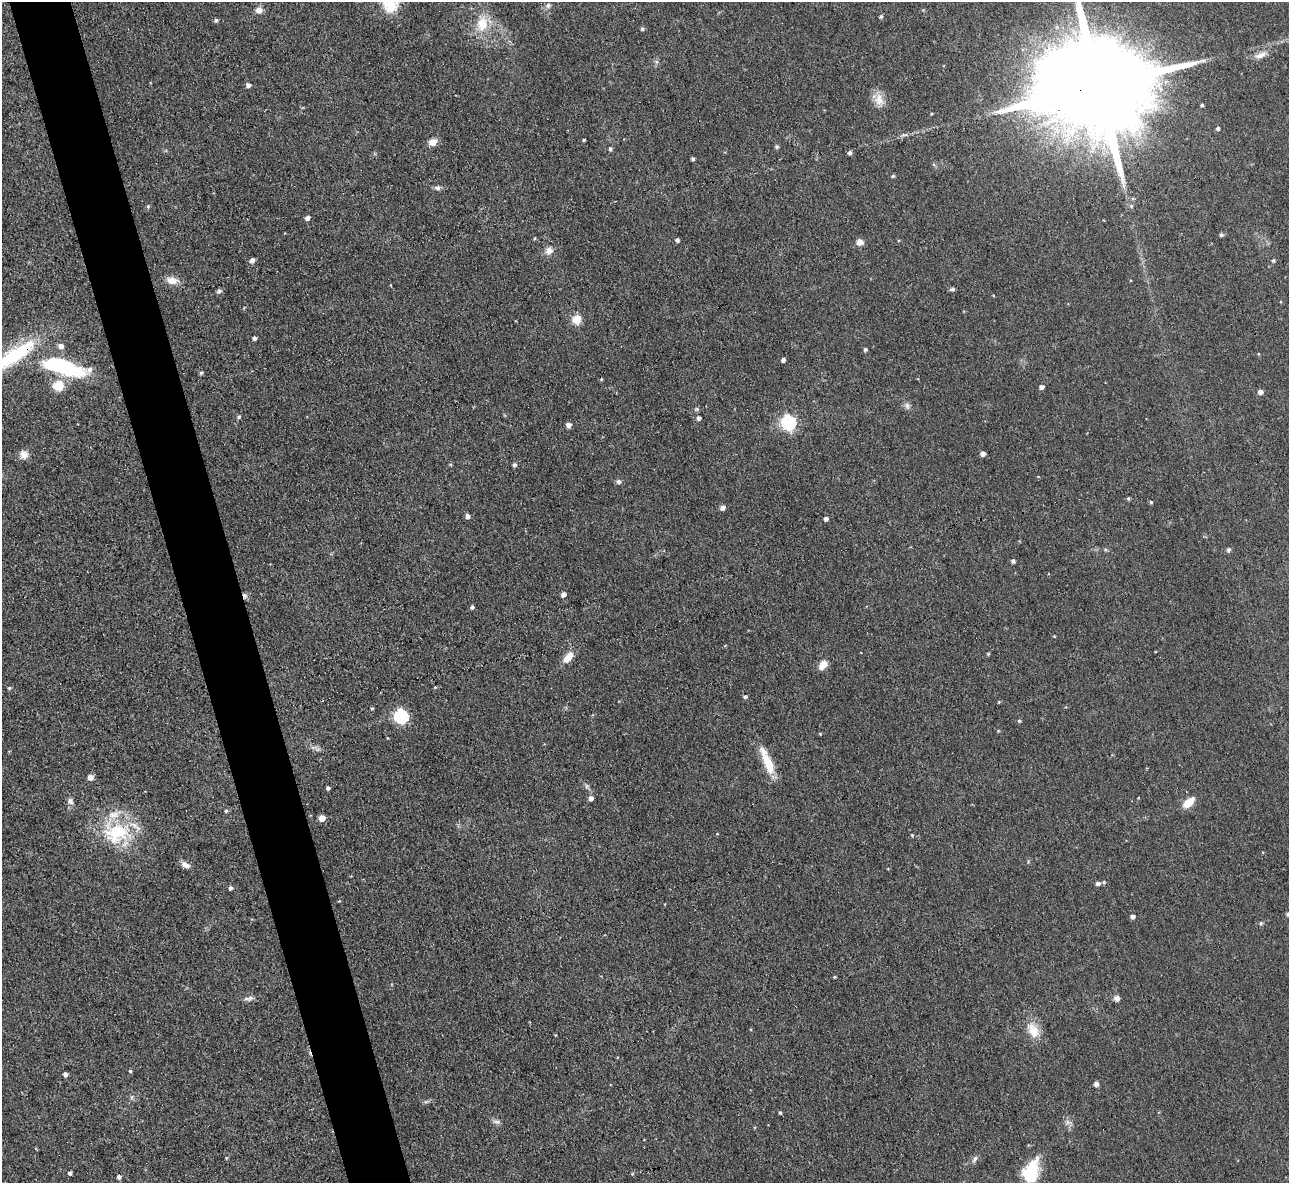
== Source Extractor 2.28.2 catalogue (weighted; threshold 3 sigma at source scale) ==
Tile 11 of 4 x 4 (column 3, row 3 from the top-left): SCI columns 2573-3859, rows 1323-2503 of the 5145 x 5129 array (HDU 1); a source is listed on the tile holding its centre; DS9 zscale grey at full resolution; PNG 1291 x 1185 px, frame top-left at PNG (2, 2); no overlay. Shown black and unused: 5% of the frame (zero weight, under 3 of 4 exposures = <1% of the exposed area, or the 3 px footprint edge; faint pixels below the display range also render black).
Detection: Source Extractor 2.28.2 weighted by HDU 2 'WHT'; one run over the whole footprint, this tile lists its part. Background 0.0486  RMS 0.0073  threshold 0.033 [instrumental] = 3 sigma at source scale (4.5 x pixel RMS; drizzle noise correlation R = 1.50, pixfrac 1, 0.05/0.05 arcsec/px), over >= 5 px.
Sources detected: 120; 2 inside a brighter object's white glare — not listed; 3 inside a brighter listed object's ellipse — not listed separately; the other 115 listed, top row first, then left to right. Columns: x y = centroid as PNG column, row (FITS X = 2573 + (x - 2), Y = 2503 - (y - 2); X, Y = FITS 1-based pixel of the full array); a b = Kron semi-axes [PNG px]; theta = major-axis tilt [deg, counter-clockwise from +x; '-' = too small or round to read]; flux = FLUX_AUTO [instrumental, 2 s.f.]
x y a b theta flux
548 5 6 6 - 2.3
259 10 9 8 - 4
881 16 5 4 - 1.3
216 20 4 4 - 1.7
482 24 23 16 79 17
642 29 5 4 - 1.4
1261 55 17 8 26 5.6
248 85 5 4 - 3
1098 86 33 22 9 30000
879 100 17 12 -78 8.5
1202 105 4 3 - 1.3
931 114 3 3 - 0.7
1218 128 4 4 - 1.6
583 140 3 3 - 0.77
433 142 10 8 20 5.6
777 147 6 4 21 1.1
610 149 5 4 - 1.6
850 153 5 5 - 1.6
693 159 4 4 - 1.5
893 176 4 4 - 1.1
437 188 9 6 -3 2.2
148 206 5 4 - 1.1
1131 206 5 5 - 1.1
307 218 5 4 - 3.3
1221 235 5 4 - 1.5
677 240 4 4 - 1.8
860 242 8 7 - 4.3
549 250 10 9 - 5
252 260 5 4 - 3.1
1273 260 4 4 - 1.3
172 280 17 9 -8 6.9
952 289 7 4 2 1.4
219 291 5 4 - 2.4
577 319 10 10 - 8.8
254 338 4 4 - 2.3
61 346 6 5 - 4.3
865 349 4 4 - 1.5
1258 354 4 4 - 0.64
13 356 54 13 34 69
783 360 4 4 - 2.8
65 368 55 17 -16 60
201 373 4 4 - 1.3
601 379 5 3 - 0.59
58 386 14 13 - 11
1041 387 5 4 - 2.7
1260 392 5 4 - 3.5
907 406 10 6 -82 2.6
697 409 5 5 - 1.1
239 417 5 5 - 1.4
699 418 4 4 - 2.2
789 422 7 6 - 160
568 425 4 4 - 3.9
24 454 10 9 - 5.1
983 454 4 4 - 4
514 465 5 4 - 1.5
1038 477 4 3 - 0.54
618 481 5 5 - 2.5
1128 498 4 4 - 1.3
1151 502 4 4 - 1
722 508 5 4 - 3.7
467 516 5 4 - 2.9
826 519 4 4 - 2.4
1229 550 5 5 - 2
1013 561 4 4 - 1.6
563 594 4 4 - 3.3
245 596 8 5 -69 1.9
472 607 4 4 - 1.7
1054 636 4 3 - 0.54
988 654 4 4 - 0.75
568 657 14 7 48 9.8
823 665 12 8 46 6.2
9 688 4 4 - 1.1
745 697 5 4 - 1.7
999 702 4 4 - 0.68
372 708 3 3 - 0.88
401 716 6 6 - 120
1019 721 4 4 - 1
998 731 4 4 - 0.72
820 734 4 3 - 0.66
768 763 31 11 -69 17
90 777 6 6 - 3.8
586 786 7 4 -90 1.4
328 788 4 3 - 1.8
591 798 5 4 - 3.3
70 801 8 7 - 2.8
1189 802 13 7 40 12
226 811 5 4 - 1.3
322 818 5 5 - 9.2
116 832 39 30 3 48
912 835 5 3 - 0.83
186 865 12 6 -29 4
1104 882 5 4 - 1.1
1098 883 5 4 - 2.3
230 888 4 4 - 1.8
339 901 4 3 - 0.54
1288 914 4 4 - 1.9
1132 916 5 4 - 2.6
1261 923 5 4 - 1.1
835 977 3 3 - 0.87
249 998 14 6 8 2.9
1117 998 7 6 - 3
1033 1031 20 13 -61 12
555 1035 4 3 - 0.59
130 1071 4 4 - 0.96
65 1074 4 4 - 2.7
1096 1084 4 4 - 3.5
132 1097 7 4 71 1.2
780 1113 4 3 - 1.1
497 1122 11 5 -6 2.3
1067 1122 7 4 71 1.9
226 1158 5 3 - 0.68
975 1159 11 5 57 2.1
70 1173 4 3 - 1.9
1030 1174 24 21 69 25
119 1177 5 4 - 2.2
Overlapping masked pixels (flux is a lower limit): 3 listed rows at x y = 1098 86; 13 356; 245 596
Isophote crosses this tile's border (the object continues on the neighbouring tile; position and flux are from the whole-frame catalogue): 3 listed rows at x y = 1098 86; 13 356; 1288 914